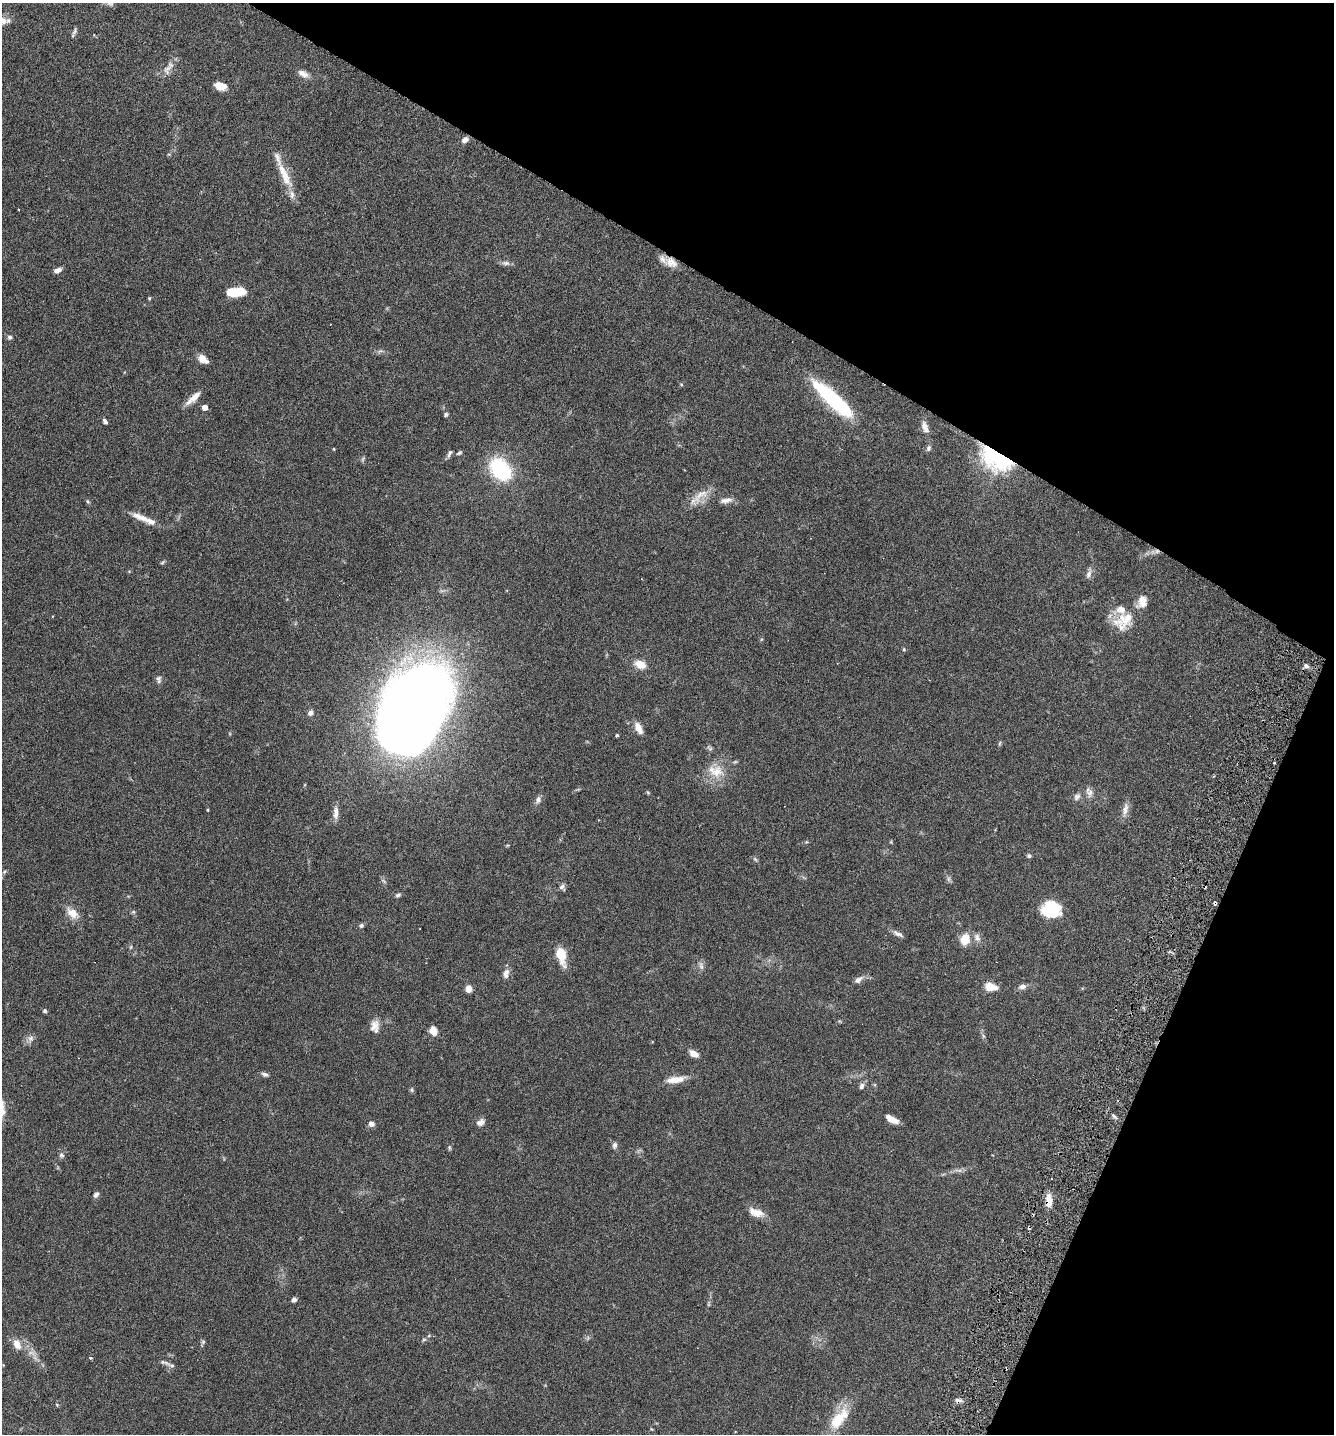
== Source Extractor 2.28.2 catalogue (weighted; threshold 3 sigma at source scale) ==
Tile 8 of 4 x 4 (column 4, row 2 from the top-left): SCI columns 4198-5529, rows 2896-4327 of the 5866 x 5789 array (HDU 1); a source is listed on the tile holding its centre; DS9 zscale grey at full resolution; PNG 1336 x 1436 px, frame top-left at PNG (2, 3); no overlay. Shown black and unused: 26% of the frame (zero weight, under 3 of 6 exposures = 3% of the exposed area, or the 3 px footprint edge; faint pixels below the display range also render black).
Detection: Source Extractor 2.28.2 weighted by HDU 2 'WHT'; one run over the whole footprint, this tile lists its part. Background 0.0537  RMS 0.0032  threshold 0.0129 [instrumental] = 3 sigma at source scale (4.09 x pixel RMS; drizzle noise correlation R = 1.36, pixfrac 0.8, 0.05/0.05 arcsec/px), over >= 5 px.
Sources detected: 128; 8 too faint to see at this stretch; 2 cosmic-ray / hot-pixel residue — not listed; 8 inside a brighter listed object's ellipse — not listed separately; the other 110 listed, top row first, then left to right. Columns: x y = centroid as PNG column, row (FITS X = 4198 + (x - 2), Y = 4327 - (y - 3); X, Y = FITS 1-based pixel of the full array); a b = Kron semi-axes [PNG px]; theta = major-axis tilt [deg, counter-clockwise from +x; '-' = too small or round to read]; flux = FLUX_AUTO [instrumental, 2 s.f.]
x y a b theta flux
2 21 15 11 3 2.5
74 31 12 4 64 0.7
167 70 16 10 69 2.3
303 74 15 8 -27 2
221 86 12 7 -15 4
465 140 8 6 34 1.4
286 178 31 12 -64 5.6
18 210 2 2 - 0.23
671 262 18 11 -26 3
506 263 12 6 -4 1.1
58 270 9 5 20 1.4
236 292 16 7 5 12
149 298 5 4 - 0.34
10 337 7 5 -6 0.67
203 359 12 7 -34 2.5
681 384 5 4 - 0.36
193 398 21 7 42 3
833 399 56 14 -43 25
205 407 4 4 - 3
446 415 5 4 - 0.53
105 421 6 4 -55 0.83
925 427 17 8 -70 2.1
928 448 8 6 68 0.73
334 449 4 3 - 0.25
459 453 7 4 32 0.56
449 454 11 5 65 0.84
1001 458 19 10 -15 140
500 469 19 14 -50 29
701 495 34 12 45 4.4
726 500 18 7 10 1.8
88 501 6 4 -56 0.45
142 518 28 8 -21 3.5
1147 553 8 5 29 0.85
1089 574 16 6 79 1.3
1123 621 28 20 35 7.6
904 649 5 4 - 0.37
640 664 12 8 -24 3.7
1306 666 7 5 -17 0.81
159 679 10 6 -84 0.9
414 706 74 49 60 450
310 713 7 6 - 0.89
638 728 15 8 -65 2.6
617 735 4 4 - 0.35
999 743 8 4 89 0.4
735 762 7 4 19 0.44
716 771 25 18 -17 6.5
1214 776 4 3 - 0.28
648 792 8 3 -45 0.31
1090 793 12 9 83 1.6
1077 797 10 8 56 1.2
538 800 10 6 65 1.3
207 810 4 3 - 0.23
1125 810 21 7 78 2
336 813 17 7 88 1.9
806 842 6 4 16 0.32
891 842 5 4 - 0.28
1029 856 6 6 - 0.56
755 859 7 4 -45 0.48
4 872 7 4 58 0.45
948 879 9 4 -82 0.64
562 887 9 7 -65 0.9
398 895 7 5 36 0.58
1215 903 4 4 - 1
1050 910 15 13 -11 18
133 912 6 5 - 0.46
72 913 16 10 -41 3.5
361 925 6 5 - 0.56
898 934 14 5 -27 1.2
977 937 13 9 -69 1.6
965 939 10 8 76 5.8
131 947 6 4 88 0.39
561 955 15 7 -76 7.8
701 965 13 6 -75 1.1
506 973 12 8 77 1.6
858 980 12 7 31 1.5
1022 986 9 7 12 1.4
990 987 10 6 -9 5.7
469 989 5 5 - 3.9
45 1011 5 4 - 0.57
374 1026 16 11 65 2.6
433 1030 9 7 -75 2.9
983 1036 8 4 -54 0.54
30 1039 12 8 64 1.4
694 1053 9 6 -31 2.7
265 1074 9 5 -18 0.84
676 1079 23 7 8 3.9
862 1086 9 6 54 0.92
412 1090 7 5 84 0.45
1114 1116 8 4 -37 0.65
892 1119 13 6 -28 3.1
480 1122 11 7 29 1.4
371 1124 6 6 - 1.4
615 1145 8 6 83 0.95
449 1148 7 4 -71 0.42
61 1155 8 6 -75 0.75
958 1170 12 4 -8 0.9
96 1195 8 5 55 0.86
1049 1201 15 7 -89 3.3
759 1212 16 9 -33 2.6
294 1300 6 5 - 0.96
709 1304 8 4 82 0.52
424 1340 6 4 29 0.46
203 1342 7 5 69 0.48
17 1344 14 9 -61 3
90 1358 5 4 - 0.35
164 1362 21 5 -18 1.2
958 1400 10 6 -10 1.1
57 1405 5 4 - 0.3
839 1419 35 15 51 9.1
651 1429 5 3 - 0.24
Overlapping masked pixels (flux is a lower limit): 5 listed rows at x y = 671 262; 1001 458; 1215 903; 1049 1201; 958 1400
Isophote crosses this tile's border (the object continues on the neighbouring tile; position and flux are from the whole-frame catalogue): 1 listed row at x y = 2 21